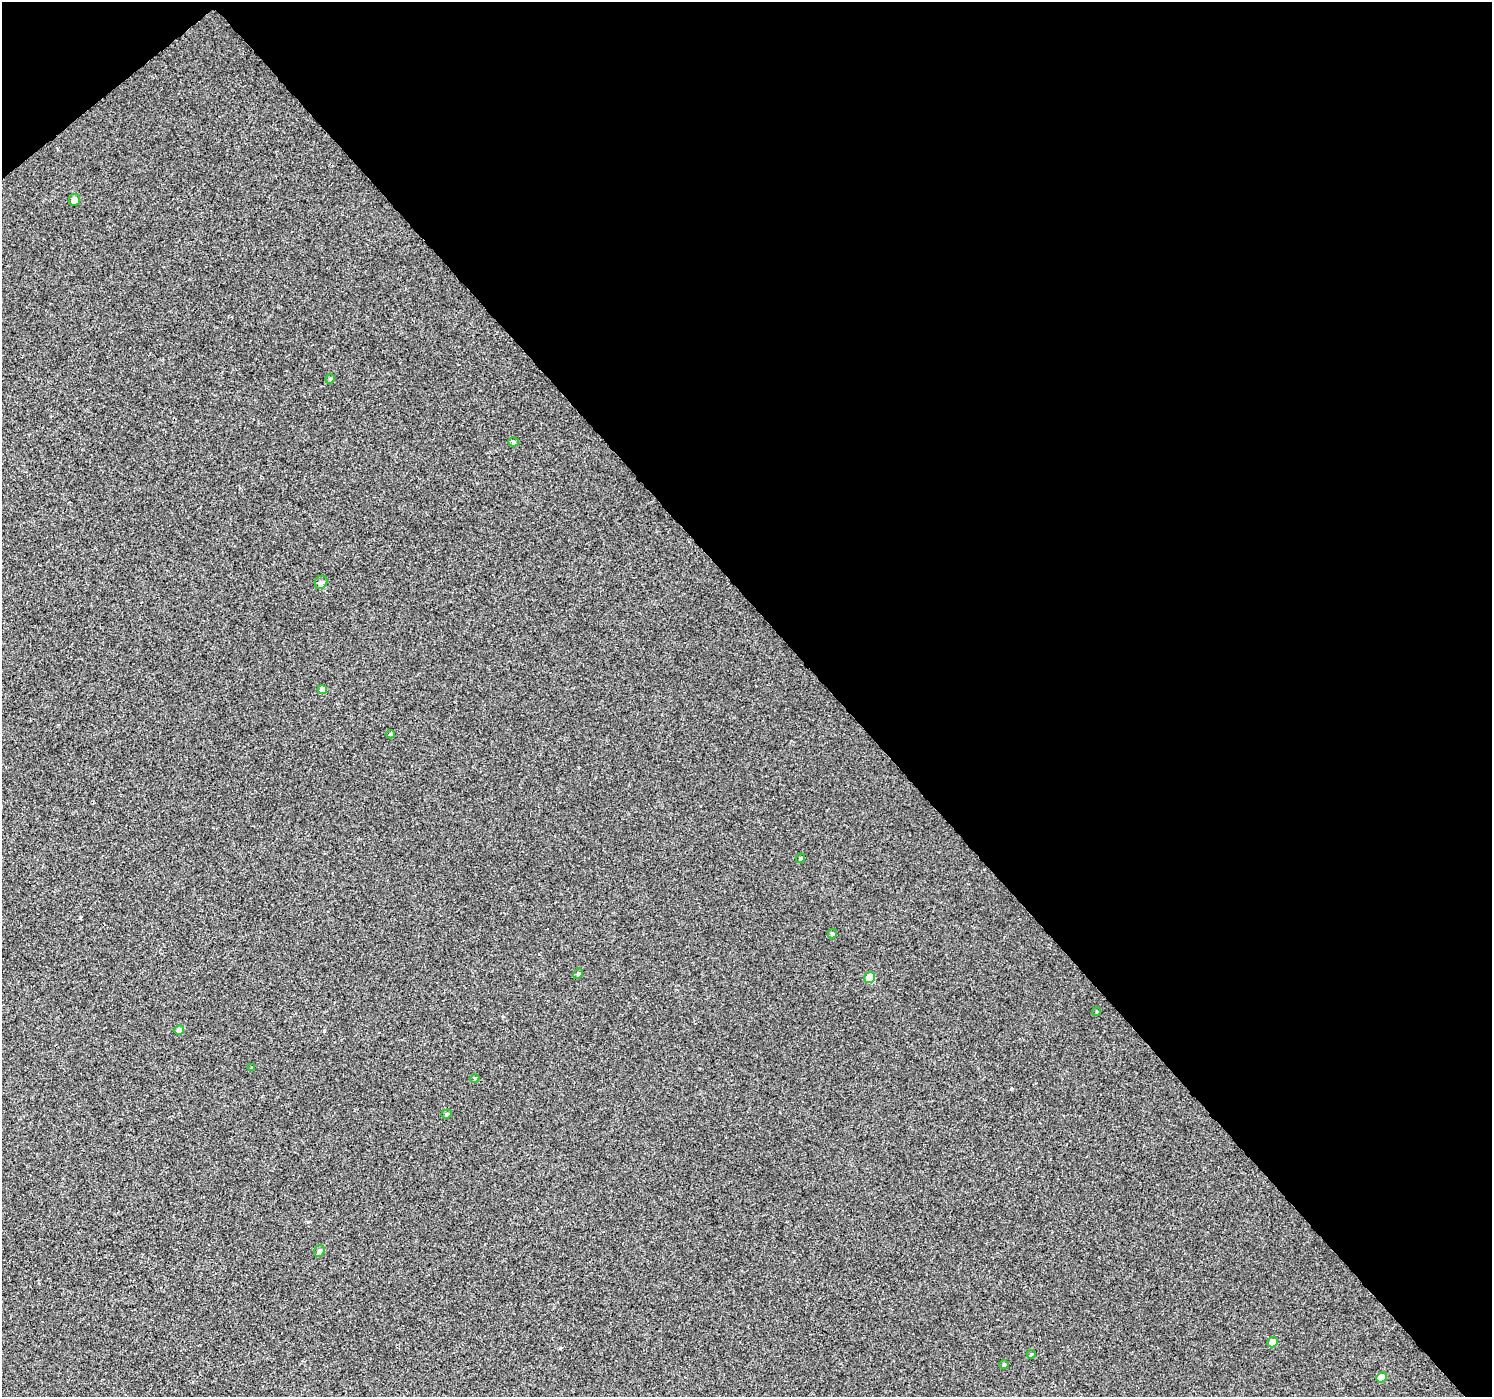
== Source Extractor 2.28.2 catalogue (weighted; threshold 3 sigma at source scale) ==
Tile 3 of 4 x 4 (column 3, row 1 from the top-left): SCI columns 3032-4521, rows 4431-5825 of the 6057 x 6008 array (HDU 1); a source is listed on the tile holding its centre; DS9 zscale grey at full resolution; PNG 1494 x 1399 px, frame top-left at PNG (2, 2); each listed source drawn as its Kron ellipse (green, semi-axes under 4 px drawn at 4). Shown black and unused: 45% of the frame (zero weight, under 3 of 4 exposures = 5% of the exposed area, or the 3 px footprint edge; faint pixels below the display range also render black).
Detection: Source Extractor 2.28.2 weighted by HDU 2 'WHT'; one run over the whole footprint, this tile lists its part. Background -2.34e-04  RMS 0.0036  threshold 0.0163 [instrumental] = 3 sigma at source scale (4.5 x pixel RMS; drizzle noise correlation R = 1.50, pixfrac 1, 0.0396/0.0396 arcsec/px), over >= 5 px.
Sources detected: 20; all 20 listed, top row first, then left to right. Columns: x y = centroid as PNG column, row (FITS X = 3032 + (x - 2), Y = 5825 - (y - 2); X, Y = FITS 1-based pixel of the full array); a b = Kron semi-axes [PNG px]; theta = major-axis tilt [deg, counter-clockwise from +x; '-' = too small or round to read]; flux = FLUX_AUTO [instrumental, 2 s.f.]
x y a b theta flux
74 200 6 5 - 2
330 379 5 4 - 0.35
514 442 5 4 - 0.56
321 582 7 6 - 0.84
322 690 4 4 - 2.1
390 734 4 3 - 0.48
800 858 5 3 - 0.49
832 933 5 4 - 0.54
578 974 5 4 - 0.56
870 977 6 5 - 9.4
1097 1011 4 3 - 0.34
179 1030 5 4 - 1.9
252 1068 4 3 - 0.3
475 1078 4 3 - 0.34
447 1114 5 4 - 0.59
319 1251 6 5 - 0.91
1273 1342 5 5 - 3.5
1031 1354 4 4 - 0.34
1004 1365 4 4 - 0.4
1381 1377 5 4 - 4.3
Unlisted compact peaks at least as high as the median listed source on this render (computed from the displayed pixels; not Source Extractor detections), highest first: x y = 1011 1089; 324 1031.